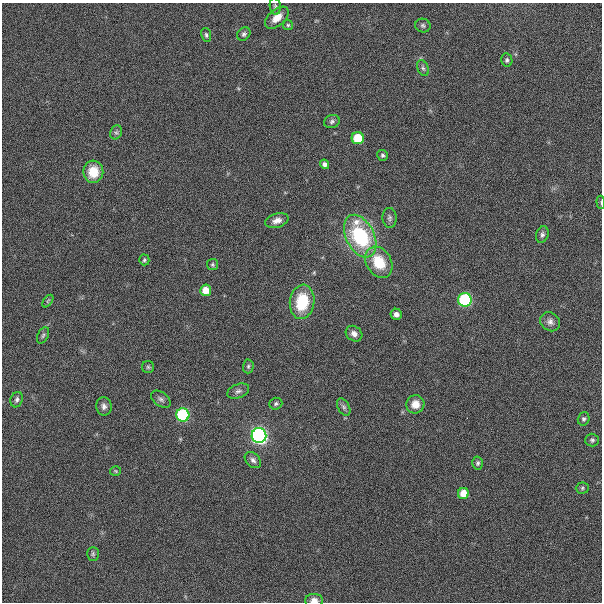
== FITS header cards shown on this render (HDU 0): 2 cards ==
NAXIS1  =                  600
NAXIS2  =                  600

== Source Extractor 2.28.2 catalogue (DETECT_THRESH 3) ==
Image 600 x 600 px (HDU 0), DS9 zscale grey, 1 PNG px = 1 image px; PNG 604 x 604 px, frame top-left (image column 1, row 600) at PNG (2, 3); each listed source drawn as its Kron ellipse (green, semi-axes under 4 px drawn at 4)
Background 0.00213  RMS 0.043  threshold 0.13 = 3 sigma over >= 5 px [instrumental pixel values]
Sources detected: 50; all 50 listed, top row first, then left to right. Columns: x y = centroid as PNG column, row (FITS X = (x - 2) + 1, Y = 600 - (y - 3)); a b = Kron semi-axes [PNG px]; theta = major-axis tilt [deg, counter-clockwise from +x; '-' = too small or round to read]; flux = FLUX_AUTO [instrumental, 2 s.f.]
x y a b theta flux
275 6 8 5 -81 6.4
277 18 14 8 41 35
288 25 5 5 - 4.1
423 26 7 6 - 6.9
244 34 7 6 - 7.6
206 35 7 5 -79 5.8
507 60 7 5 -79 6.7
423 68 8 5 -67 7.8
332 122 8 6 20 7.6
116 132 7 5 67 7
358 138 6 6 - 99
383 155 6 5 - 5.9
325 164 5 4 - 9.9
93 172 11 10 - 63
601 202 7 3 -85 2.8
389 218 10 7 -86 8.9
277 221 12 7 15 18
542 235 8 6 73 9.1
360 236 23 14 -63 290
144 260 5 5 - 4.5
379 262 16 12 -58 98
212 264 6 5 - 4.6
206 290 5 5 - 44
465 300 7 6 - 340
48 301 7 3 53 3.5
302 302 17 12 82 120
396 314 5 5 - 15
550 322 10 9 - 14
354 334 9 7 -37 16
43 335 9 5 63 6.4
248 366 7 5 87 5.6
148 367 6 6 - 5.3
238 391 11 7 22 11
161 399 11 7 -38 9.8
17 400 8 6 71 7.9
276 404 6 6 - 5.7
415 404 9 9 - 28
104 406 9 7 -80 13
344 407 9 5 -59 7.7
183 415 6 6 - 270
584 419 7 6 - 6.3
259 436 7 7 - 1000
592 440 7 6 - 6.4
253 460 9 6 -45 10
478 463 6 5 - 6.1
116 471 5 5 - 3.9
582 488 6 5 - 5.6
463 493 5 5 - 50
93 554 7 5 90 5.6
314 601 9 6 1 21
At the frame edge (FLAGS 8, measured only in part): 2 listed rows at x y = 601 202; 314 601